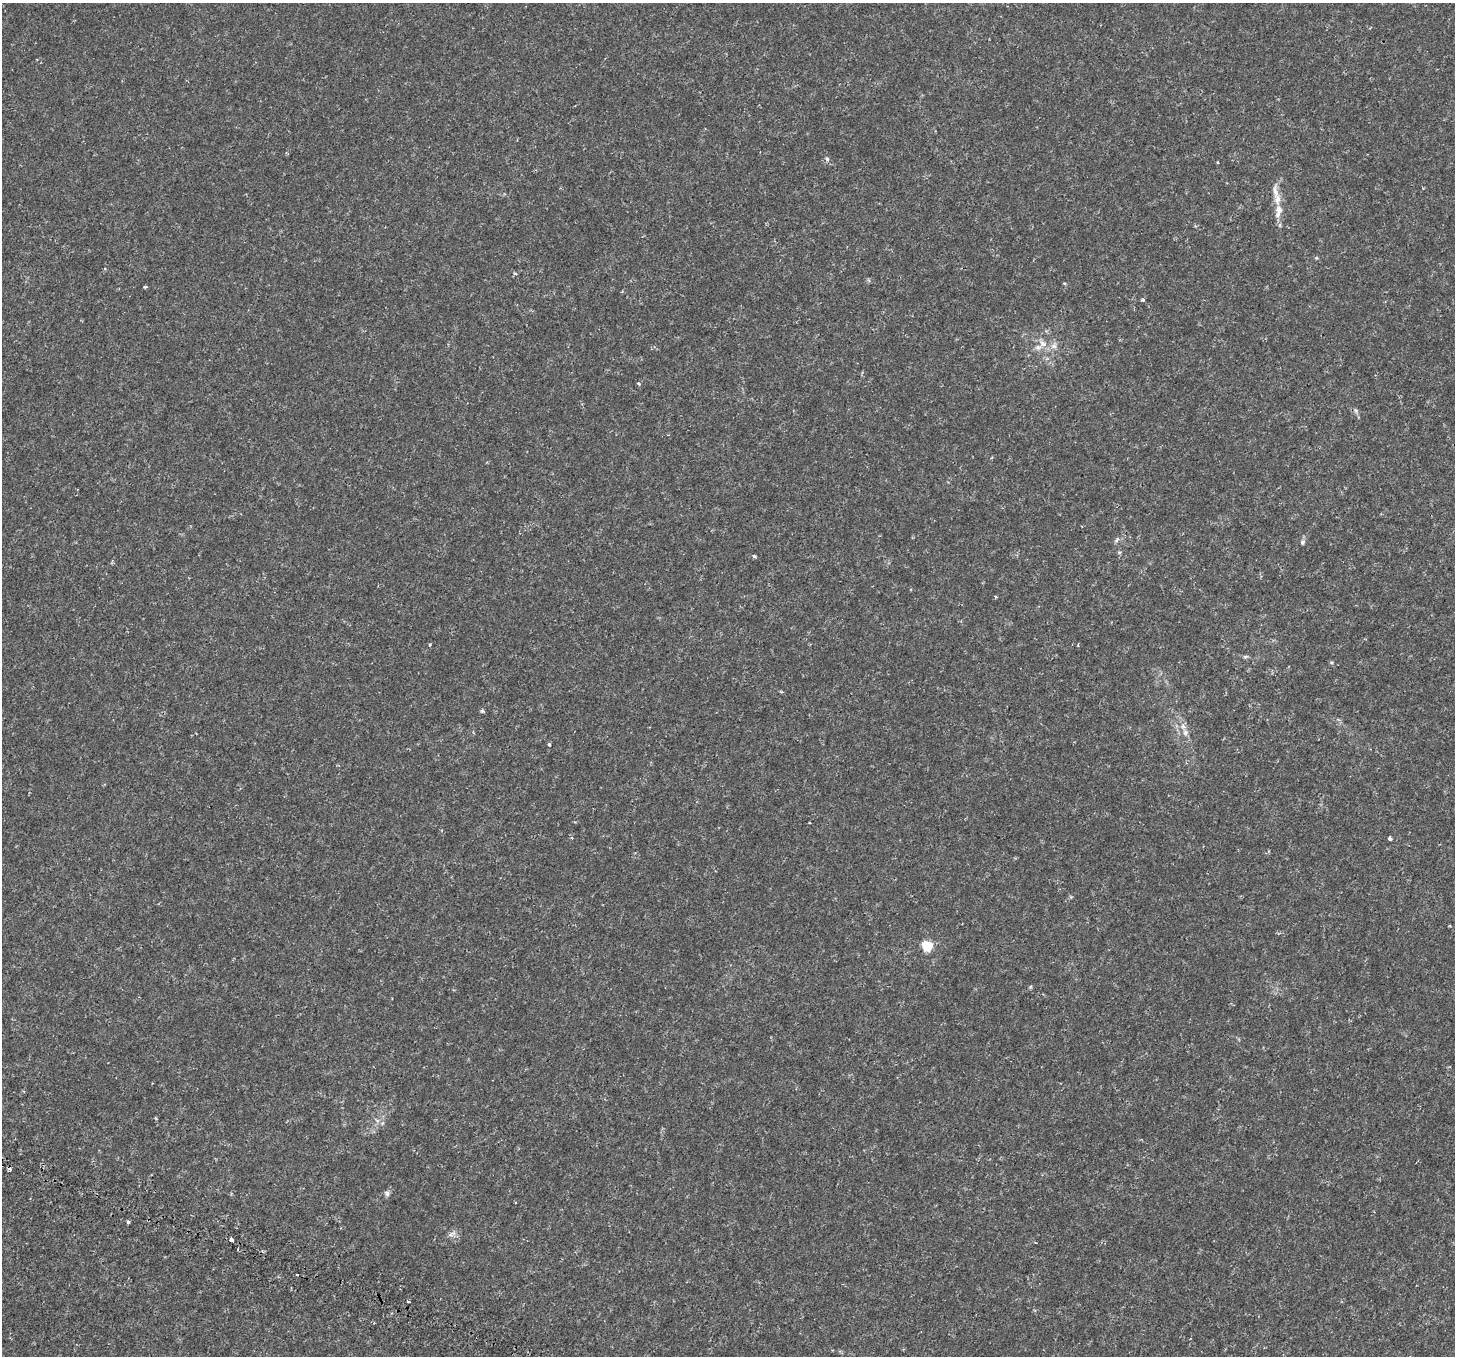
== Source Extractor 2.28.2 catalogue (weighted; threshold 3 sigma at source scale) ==
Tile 7 of 4 x 4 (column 3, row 2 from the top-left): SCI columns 3091-4543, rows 3178-4531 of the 6181 x 6286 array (HDU 1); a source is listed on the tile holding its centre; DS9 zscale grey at full resolution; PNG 1457 x 1358 px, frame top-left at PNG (2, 3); no overlay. Shown black and unused: <1% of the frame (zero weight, under 2 of 4 exposures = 6% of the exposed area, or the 3 px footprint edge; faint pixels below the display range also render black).
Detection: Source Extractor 2.28.2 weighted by HDU 2 'WHT'; one run over the whole footprint, this tile lists its part. Background 2.81e-04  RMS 0.0011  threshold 0.00496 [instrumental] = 3 sigma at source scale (4.5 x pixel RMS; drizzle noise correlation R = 1.50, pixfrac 1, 0.0396/0.0396 arcsec/px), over >= 5 px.
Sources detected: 32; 2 cosmic-ray / hot-pixel residue — not listed; the other 30 listed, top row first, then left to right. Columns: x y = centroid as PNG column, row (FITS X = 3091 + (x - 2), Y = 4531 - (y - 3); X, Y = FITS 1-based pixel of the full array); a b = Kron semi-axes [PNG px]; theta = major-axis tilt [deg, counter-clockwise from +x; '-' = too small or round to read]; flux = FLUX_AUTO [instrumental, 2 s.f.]
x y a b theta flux
827 159 5 3 - 0.14
1275 191 23 7 -75 0.75
1278 211 22 10 81 1
1316 258 5 4 - 0.091
105 269 4 3 - 0.078
515 274 5 3 - 0.092
1143 300 5 4 - 0.12
1054 346 9 6 13 0.37
1038 347 8 7 - 0.39
638 383 3 3 - 0.31
1356 411 6 5 - 0.18
1117 540 9 4 55 0.19
1302 542 8 6 42 0.19
1119 552 6 4 -17 0.099
754 556 4 4 - 0.13
996 597 3 3 - 0.095
1245 656 8 4 9 0.15
1331 662 5 3 - 0.09
482 711 4 4 - 0.16
1185 733 9 7 85 0.42
549 744 4 3 - 0.11
571 838 4 4 - 0.15
1389 838 4 3 - 0.28
927 946 5 5 - 5.7
387 1193 7 6 - 0.24
128 1222 3 3 - 0.2
452 1234 13 4 37 0.26
231 1239 3 3 - 2.2
238 1249 3 2 - 0.21
408 1301 3 3 - 0.21